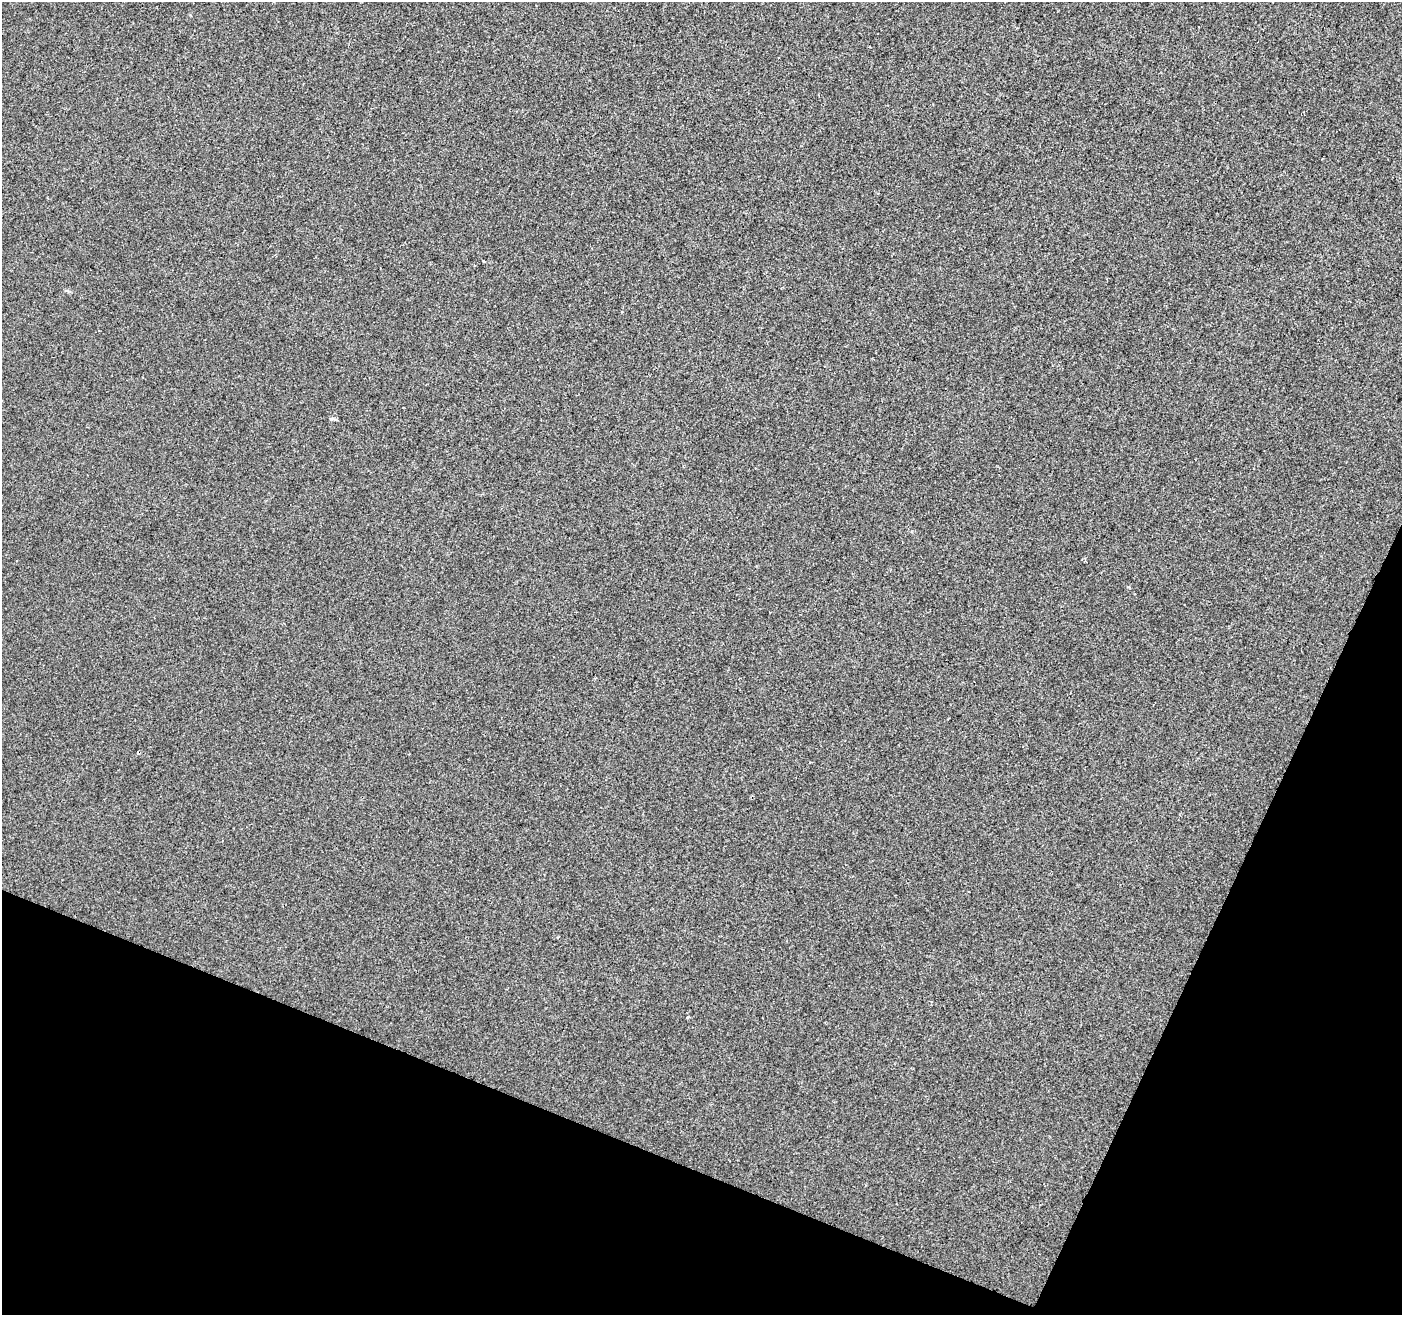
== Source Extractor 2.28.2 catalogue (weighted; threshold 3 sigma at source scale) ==
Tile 15 of 4 x 4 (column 3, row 4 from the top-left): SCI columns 2801-4200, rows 208-1520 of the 5607 x 5732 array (HDU 1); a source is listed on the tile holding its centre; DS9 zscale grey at full resolution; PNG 1404 x 1317 px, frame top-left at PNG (2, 2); no overlay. Shown black and unused: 20% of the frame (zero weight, under 2 of 3 exposures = <1% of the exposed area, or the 3 px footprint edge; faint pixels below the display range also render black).
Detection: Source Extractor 2.28.2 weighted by HDU 2 'WHT'; one run over the whole footprint, this tile lists its part. Background 1.08e-04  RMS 0.0042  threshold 0.0188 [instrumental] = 3 sigma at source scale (4.5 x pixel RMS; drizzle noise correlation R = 1.50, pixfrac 1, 0.0396/0.0396 arcsec/px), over >= 5 px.
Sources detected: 3; all 3 listed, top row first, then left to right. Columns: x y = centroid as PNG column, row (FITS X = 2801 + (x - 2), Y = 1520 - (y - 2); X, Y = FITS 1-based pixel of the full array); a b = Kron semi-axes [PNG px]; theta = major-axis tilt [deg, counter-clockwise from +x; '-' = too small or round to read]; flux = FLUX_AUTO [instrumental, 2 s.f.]
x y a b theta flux
483 261 3 2 - 0.45
335 420 6 3 -16 0.69
688 1017 3 3 - 0.52